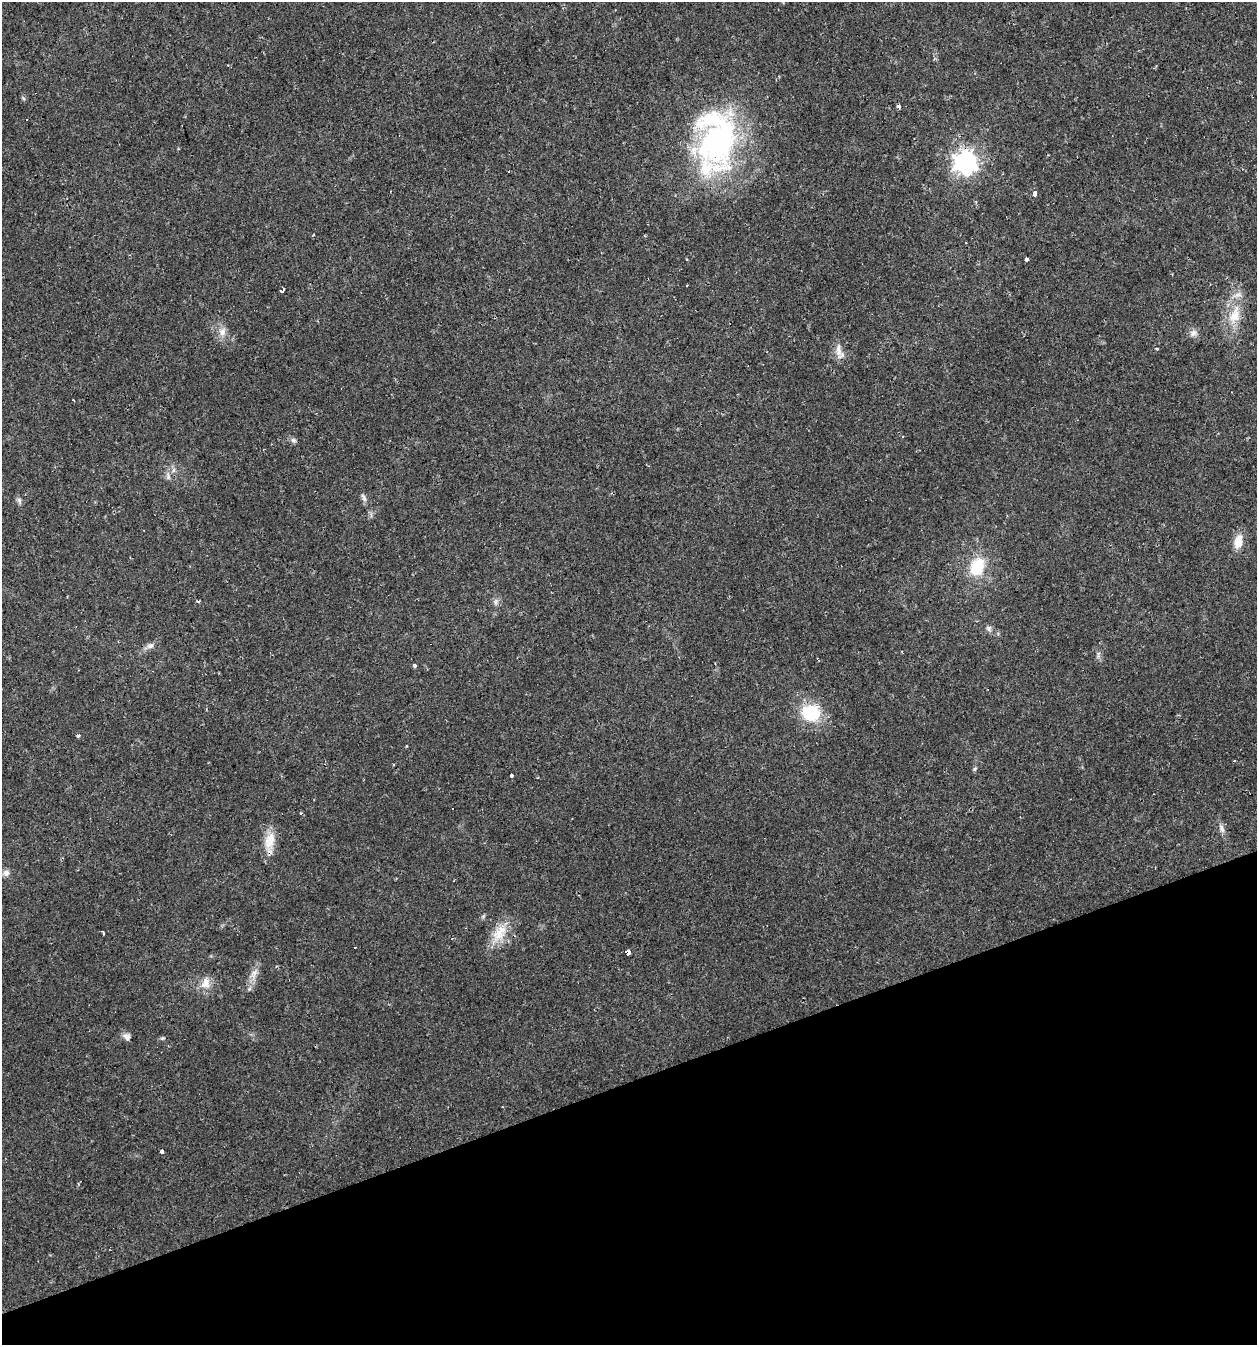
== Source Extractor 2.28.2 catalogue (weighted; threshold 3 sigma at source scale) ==
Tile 14 of 4 x 4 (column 2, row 4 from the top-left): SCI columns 1316-2570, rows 1-1343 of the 5194 x 5371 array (HDU 1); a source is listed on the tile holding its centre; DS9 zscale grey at full resolution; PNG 1259 x 1347 px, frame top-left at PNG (2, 2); no overlay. Shown black and unused: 20% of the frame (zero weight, under 2 of 3 exposures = <1% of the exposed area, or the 3 px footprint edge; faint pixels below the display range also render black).
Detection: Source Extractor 2.28.2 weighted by HDU 2 'WHT'; one run over the whole footprint, this tile lists its part. Background 0.0241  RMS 0.0031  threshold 0.0139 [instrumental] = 3 sigma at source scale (4.5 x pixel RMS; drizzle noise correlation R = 1.50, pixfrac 1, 0.0396/0.0396 arcsec/px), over >= 5 px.
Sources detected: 55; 9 cosmic-ray / hot-pixel residue — not listed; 2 inside a brighter listed object's ellipse — not listed separately; the other 44 listed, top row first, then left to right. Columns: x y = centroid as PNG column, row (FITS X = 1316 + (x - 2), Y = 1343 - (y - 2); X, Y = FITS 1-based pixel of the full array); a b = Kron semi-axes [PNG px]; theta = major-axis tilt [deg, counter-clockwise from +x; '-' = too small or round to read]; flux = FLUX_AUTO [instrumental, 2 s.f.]
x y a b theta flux
898 106 4 3 - 3.2
27 119 3 3 - 1.7
716 139 75 45 -86 75
965 162 8 8 - 210
1034 193 4 3 - 9.6
1027 259 3 3 - 4.3
282 291 3 3 - 9.6
1234 315 24 15 72 7.4
222 332 11 8 53 1.9
1194 333 12 6 35 1.3
1157 349 3 3 - 0.49
838 350 22 7 -86 2.6
73 400 3 2 - 0.5
902 437 3 2 - 0.53
293 440 8 7 - 0.87
173 470 7 5 60 0.84
168 476 11 5 -73 1.1
364 498 13 5 -65 1
19 501 10 5 -71 0.88
1238 541 15 9 78 4.7
977 567 19 14 68 12
198 601 5 3 - 0.36
496 602 9 7 89 1.1
989 628 8 7 - 1
150 646 10 7 23 1.4
1098 655 12 4 87 0.85
414 665 3 3 - 10
811 713 20 17 -12 14
78 736 4 3 - 0.47
975 769 7 4 89 0.48
511 775 3 3 - 7.1
301 814 3 3 - 0.97
1222 828 12 7 -75 1.5
270 840 25 14 73 5.4
6 873 9 8 - 1.5
103 933 4 2 - 0.52
499 933 29 15 58 7.2
628 952 4 4 - 14
253 974 12 8 64 2.1
206 983 15 11 -89 3.4
249 989 6 5 - 0.56
126 1036 10 9 - 1.4
163 1038 5 4 - 0.41
162 1151 4 3 - 3.1